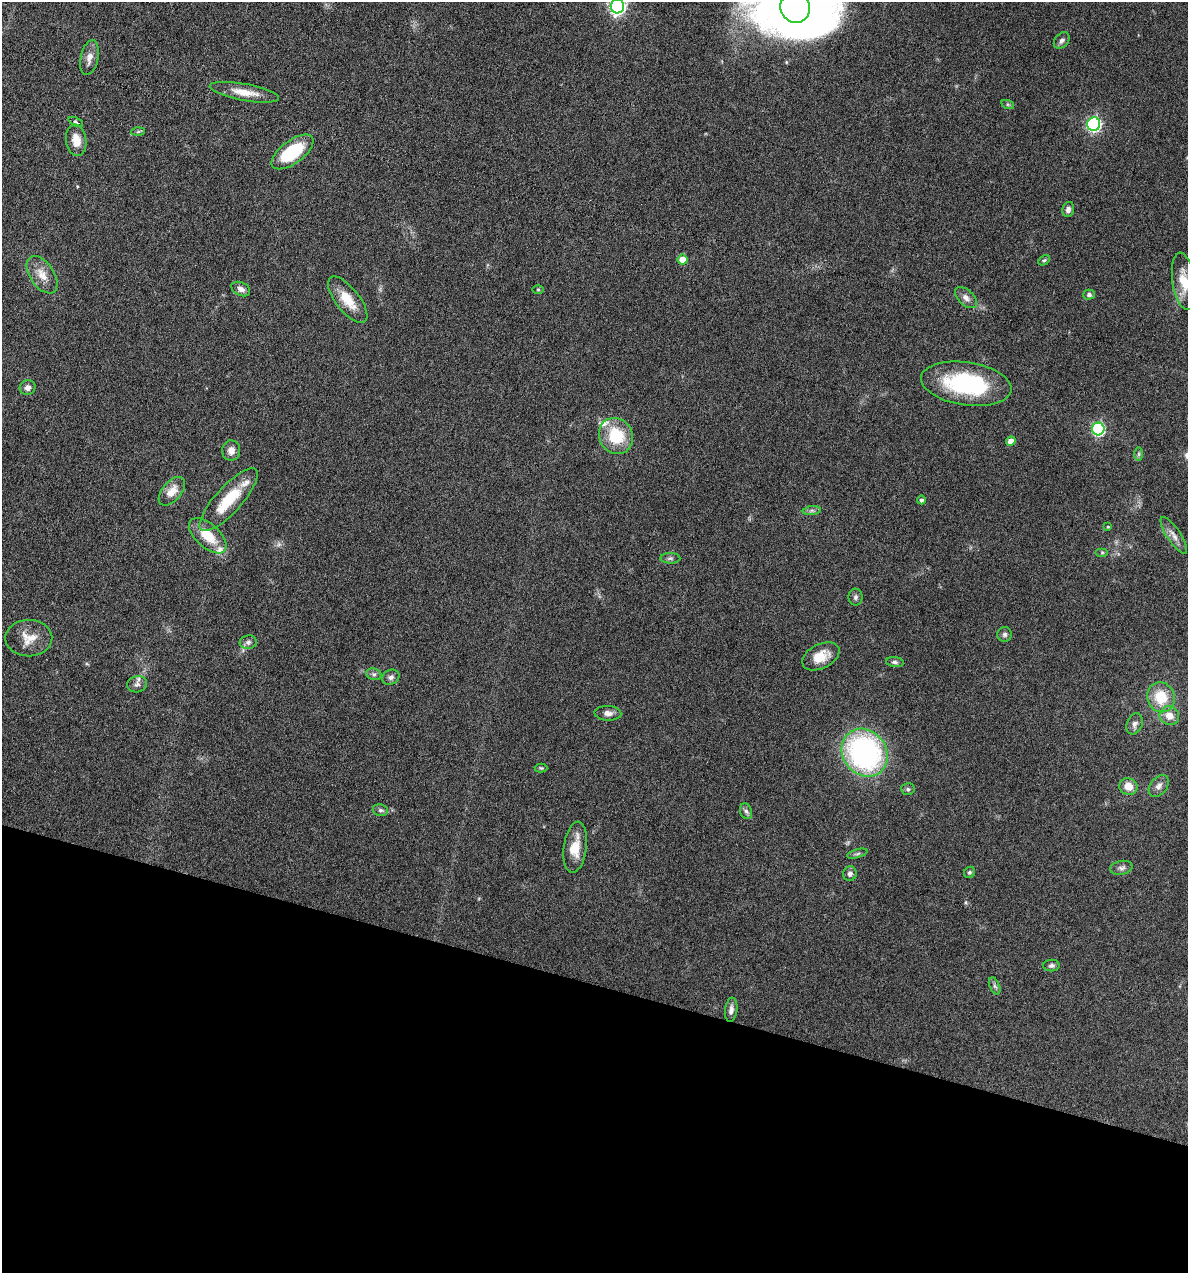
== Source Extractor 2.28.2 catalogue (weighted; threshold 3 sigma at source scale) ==
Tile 15 of 4 x 4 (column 3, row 4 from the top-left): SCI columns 2492-3677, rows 1-1271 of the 5105 x 5085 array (HDU 1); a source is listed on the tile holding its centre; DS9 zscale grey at full resolution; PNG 1190 x 1275 px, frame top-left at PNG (2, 2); each listed source drawn as its Kron ellipse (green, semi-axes under 4 px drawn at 4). Shown black and unused: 23% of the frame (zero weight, under 4 of 8 exposures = <1% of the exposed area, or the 3 px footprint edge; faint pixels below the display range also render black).
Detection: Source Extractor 2.28.2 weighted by HDU 2 'WHT'; one run over the whole footprint, this tile lists its part. Background 0.189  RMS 0.0062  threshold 0.0253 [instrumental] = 3 sigma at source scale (4.09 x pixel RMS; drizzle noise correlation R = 1.36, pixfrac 0.8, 0.05/0.05 arcsec/px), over >= 5 px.
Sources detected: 70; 1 too faint to see at this stretch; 1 inside a brighter object's white glare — neither listed nor drawn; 3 inside a brighter listed object's ellipse — not listed separately; the other 65 listed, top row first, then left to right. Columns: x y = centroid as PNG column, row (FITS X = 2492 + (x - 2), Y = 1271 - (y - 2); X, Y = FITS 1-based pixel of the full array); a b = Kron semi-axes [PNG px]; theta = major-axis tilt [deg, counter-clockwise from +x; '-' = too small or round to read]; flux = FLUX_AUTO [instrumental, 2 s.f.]
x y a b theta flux
617 6 7 6 - 190
795 7 16 14 -66 69
1062 40 9 6 49 1.9
89 58 18 9 78 4.6
244 92 35 8 -10 10
1008 105 6 4 -19 0.82
76 122 8 3 -25 0.77
1094 124 7 6 - 110
138 132 6 4 2 0.93
76 140 16 10 -81 6.7
292 152 24 11 36 31
1068 209 7 6 - 2.2
683 260 5 5 - 9.6
1044 260 6 4 28 0.84
42 275 21 12 -56 7.8
1184 281 29 11 -82 12
241 289 10 6 -25 3
538 289 6 4 0 0.65
1089 295 5 5 - 1.5
966 298 13 7 -43 3.2
348 300 28 12 -52 12
966 384 45 21 -8 61
28 387 8 7 - 2.8
1098 429 6 6 - 76
616 436 18 16 -60 25
1011 441 5 4 - 4.9
231 450 10 9 - 4.4
1139 454 7 4 90 1
172 491 17 9 49 7.3
229 500 41 13 48 23
921 500 4 4 - 1.3
812 511 9 4 8 1.6
1108 527 3 2 - 0.6
1174 535 21 6 -56 4.3
208 536 23 12 -42 14
1102 552 6 4 0 0.91
670 558 10 5 0 1.5
856 597 8 7 - 1.7
1005 634 7 7 - 1.7
29 638 23 18 1 9.7
248 642 8 7 - 2
821 656 20 12 26 9.7
895 662 9 5 -6 1.5
374 674 8 5 -20 1.5
391 677 9 7 30 1.9
137 684 10 8 14 2.4
1161 697 15 13 -70 16
608 713 13 7 -3 3.1
1169 716 10 9 - 6
1135 724 11 7 70 2.5
865 753 25 22 -52 140
541 768 6 4 -1 0.78
1128 786 9 8 - 6.2
1159 786 12 8 52 3.1
908 789 7 5 -4 1.2
380 810 8 5 -15 1.4
746 811 8 6 -71 1.6
575 847 26 11 82 11
857 854 10 3 15 1.2
1121 868 11 7 12 2.2
970 872 6 5 - 1.1
850 874 7 6 - 2
1051 965 8 6 1 1.6
995 986 9 5 -66 1.4
731 1010 12 6 82 2.5
Isophote crosses this tile's border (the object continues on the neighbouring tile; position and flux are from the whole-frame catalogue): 3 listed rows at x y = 617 6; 795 7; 1184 281